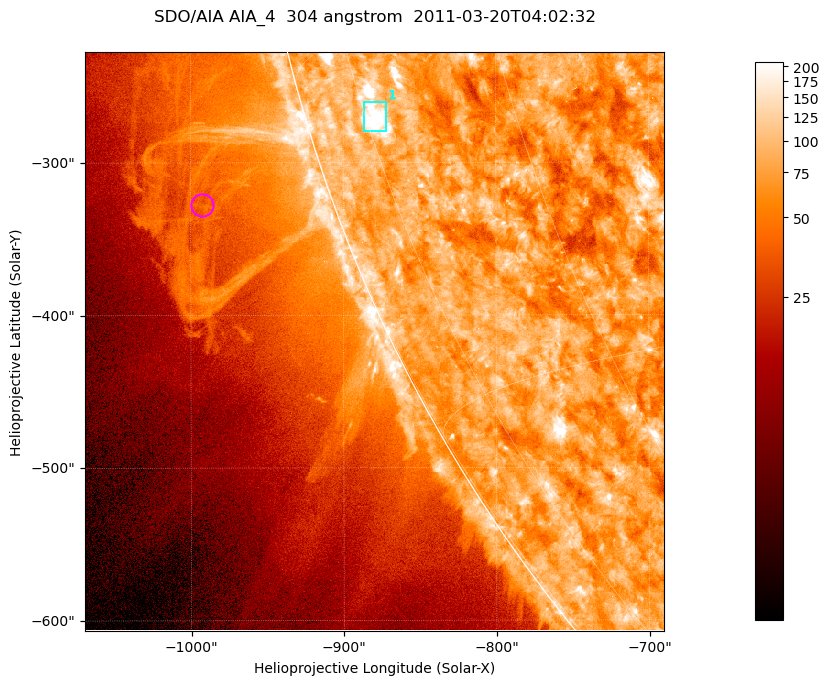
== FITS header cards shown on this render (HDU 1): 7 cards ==
TELESCOP= 'SDO/AIA '           / For AIA: SDO/AIA
INSTRUME= 'AIA_4   '           / For AIA: AIA_ATA1, AIA_ATA2, AIA_ATA3 or AIA_AT
WAVELNTH=                  304 / [angstrom] Wavelength
WAVEUNIT= 'angstrom'           / Wavelength unit: angstrom
DATE-OBS= '2011-03-20T04:02:32.123' / [ISO] Date when observation started; ISO 8
CTYPE1  = 'HPLN-TAN'           / CTYPE1; Typically HPLN
CTYPE2  = 'HPLT-TAN'           / CTYPE2; Typically HPLT

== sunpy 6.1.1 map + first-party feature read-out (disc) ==
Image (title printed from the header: SDO/AIA AIA_4  304 angstrom  2011-03-20T04:02:32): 632 x 632 px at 0.6 arcsec/px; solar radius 964 arcsec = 1606 px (partial field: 2.2% of the solar disc is inside the frame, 45% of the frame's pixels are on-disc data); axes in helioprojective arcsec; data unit not stated in the header (colour bar unlabelled)
Orientation: roll -0.132 deg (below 1 deg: not rotated)
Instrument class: DISC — disc imager (sunpy class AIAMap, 304 A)
Bright regions (active regions / flare kernels): reference = the on-disc median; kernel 5 px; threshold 5 sigma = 117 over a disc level ~76.1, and >= 1.15x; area >= 399 px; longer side >= 8 px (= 4.8 arcsec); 1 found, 1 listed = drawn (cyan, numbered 1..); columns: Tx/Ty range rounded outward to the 2 arcsec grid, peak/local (2 s.f.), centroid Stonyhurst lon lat
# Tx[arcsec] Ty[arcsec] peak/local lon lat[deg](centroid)
1 -888..-872 -280..-260 4 -74 -18
Off-limb structures (1.02-1.3 R_sun): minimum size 199 px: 4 found; the strongest spans PA ~105..115 deg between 1.02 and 1.13 R_sun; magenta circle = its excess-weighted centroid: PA ~110 deg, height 1.08 R_sun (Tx ~-992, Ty ~-328 arcsec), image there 1.5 x the reference